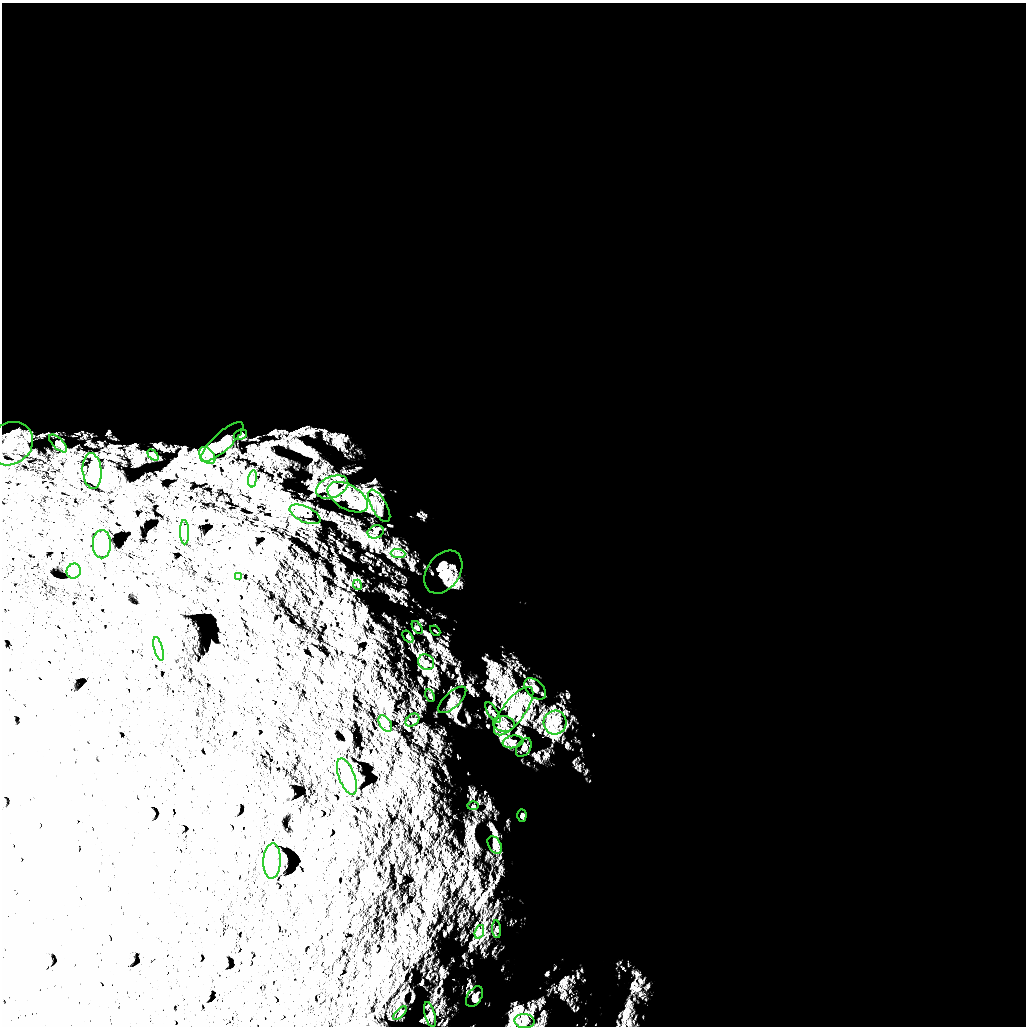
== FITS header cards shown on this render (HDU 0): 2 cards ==
NAXIS1  =                 1024 /
NAXIS2  =                 1024 /

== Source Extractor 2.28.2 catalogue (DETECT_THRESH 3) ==
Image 1024 x 1024 px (HDU 0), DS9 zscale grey, 1 PNG px = 1 image px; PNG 1028 x 1028 px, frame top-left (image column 1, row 1024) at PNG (2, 3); each listed source drawn as its Kron ellipse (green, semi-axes under 4 px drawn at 4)
Background 5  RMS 940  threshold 2830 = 3 sigma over >= 5 px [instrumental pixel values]
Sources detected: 47; all 47 listed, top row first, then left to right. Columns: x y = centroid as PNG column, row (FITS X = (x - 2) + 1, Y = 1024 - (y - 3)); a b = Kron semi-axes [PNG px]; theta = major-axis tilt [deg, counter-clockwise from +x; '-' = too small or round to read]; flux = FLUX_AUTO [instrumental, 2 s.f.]
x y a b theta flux
240 435 7 5 28 9.9e+04
222 442 28 9 42 6.5e+05
58 443 11 5 -44 1.6e+05
10 444 24 20 35 1.2e+06
153 455 6 4 -45 7.8e+04
207 456 9 6 -47 2.7e+05
92 471 18 9 -84 5.6e+05
253 479 8 4 82 1.6e+05
332 487 17 10 23 1.0e+06
348 497 22 12 -30 1.5e+06
379 506 18 7 -60 5.7e+05
305 514 16 7 -24 4.7e+05
184 532 12 4 -89 1.6e+05
376 532 8 6 21 2.6e+05
102 544 14 9 -90 3.0e+05
398 553 7 4 -1 1.7e+05
74 571 7 7 - 1.2e+05
443 572 23 16 55 1.1e+06
239 577 3 2 - 3.7e+04
358 585 5 3 - 5.2e+04
417 627 7 3 -54 8.1e+04
435 631 6 2 -44 4.8e+04
408 637 7 3 -54 8.3e+04
159 649 12 4 -75 3.3e+05
426 662 8 7 - 2.7e+05
535 689 13 8 -43 2.7e+05
430 696 6 3 -63 6.9e+04
452 700 18 7 42 3.8e+05
514 711 29 11 53 1.5e+06
493 713 12 5 -58 2.0e+05
412 720 8 5 41 1.3e+05
555 722 12 11 - 7.2e+05
385 723 9 5 -56 1.4e+05
504 724 11 7 -10 3.7e+05
513 742 10 6 9 2.7e+05
524 747 10 6 58 1.9e+05
347 777 19 8 -69 6.4e+05
473 806 5 3 - 5.7e+04
522 816 6 4 87 9.8e+04
495 845 9 6 -60 2.4e+05
272 861 18 8 87 4.0e+05
497 929 9 4 -85 1.2e+05
479 932 7 4 72 1.8e+05
474 997 11 7 57 2.4e+05
400 1013 8 3 46 8.3e+04
430 1014 13 5 -75 2.4e+05
524 1021 10 7 -2 3.3e+05